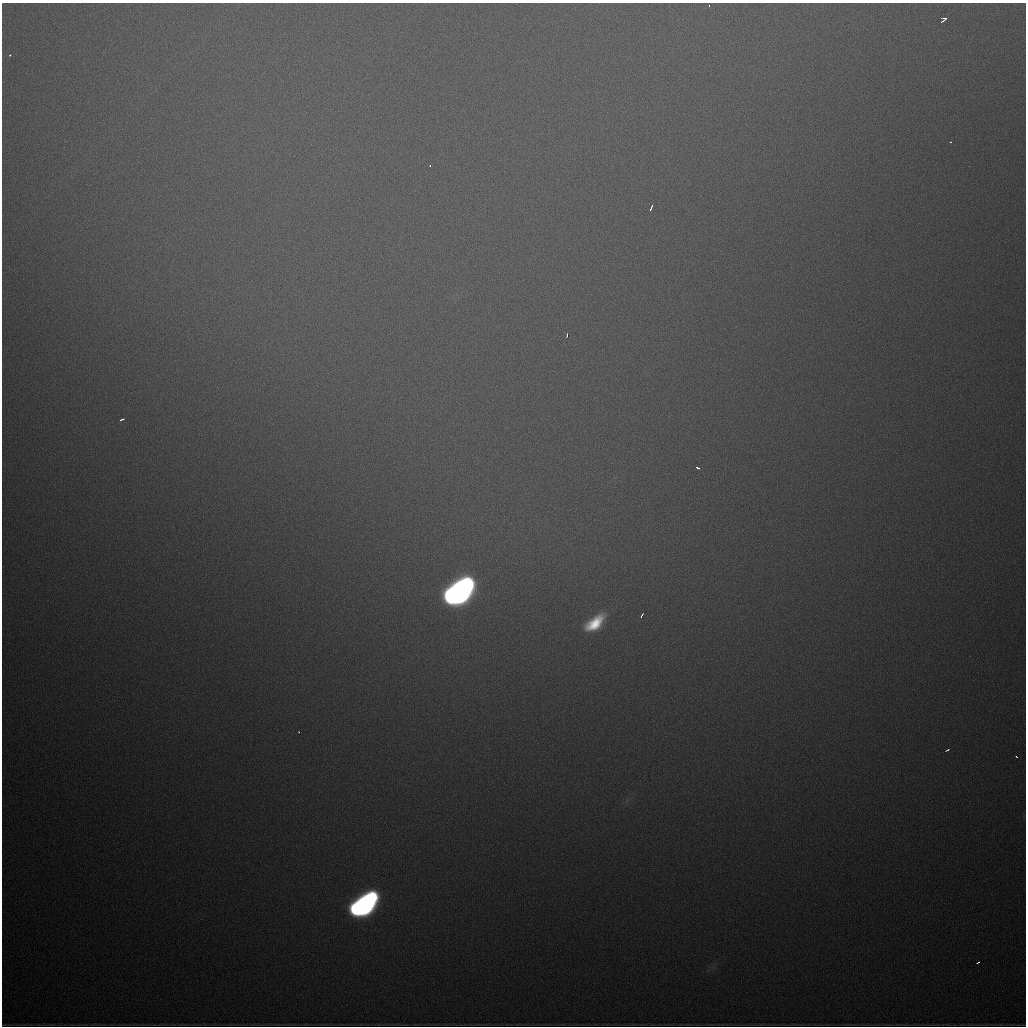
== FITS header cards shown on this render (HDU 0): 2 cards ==
NAXIS1  =                 1024
NAXIS2  =                 1024

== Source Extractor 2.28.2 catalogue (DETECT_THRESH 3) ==
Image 1024 x 1024 px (HDU 0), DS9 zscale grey, 1 PNG px = 1 image px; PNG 1028 x 1028 px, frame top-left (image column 1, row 1024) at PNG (2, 3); no overlay
Background 906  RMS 25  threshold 75.7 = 3 sigma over >= 5 px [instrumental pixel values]
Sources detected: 17; all 17 listed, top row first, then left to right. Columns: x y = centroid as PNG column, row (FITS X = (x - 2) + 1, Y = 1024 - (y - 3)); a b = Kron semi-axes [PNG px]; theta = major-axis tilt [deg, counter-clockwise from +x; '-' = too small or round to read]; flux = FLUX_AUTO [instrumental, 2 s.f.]
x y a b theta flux
709 6 3 2 - 1.7e+03
943 20 7 4 44 8.2e+03
10 55 3 2 - 1.7e+03
950 142 3 2 - 2.2e+03
430 165 3 2 - 1.8e+03
651 208 6 2 66 5.1e+03
567 335 3 2 - 9.9e+03
122 419 5 3 - 3.8e+03
698 468 4 3 - 4.0e+03
459 592 23 13 39 1.5e+06
642 615 5 2 - 3.2e+03
595 623 23 12 39 6.4e+04
299 732 2 2 - 5.9e+03
947 750 4 2 - 2.6e+03
1016 756 3 2 - 2.7e+03
364 905 22 12 38 8.5e+05
978 963 4 2 - 2.8e+03